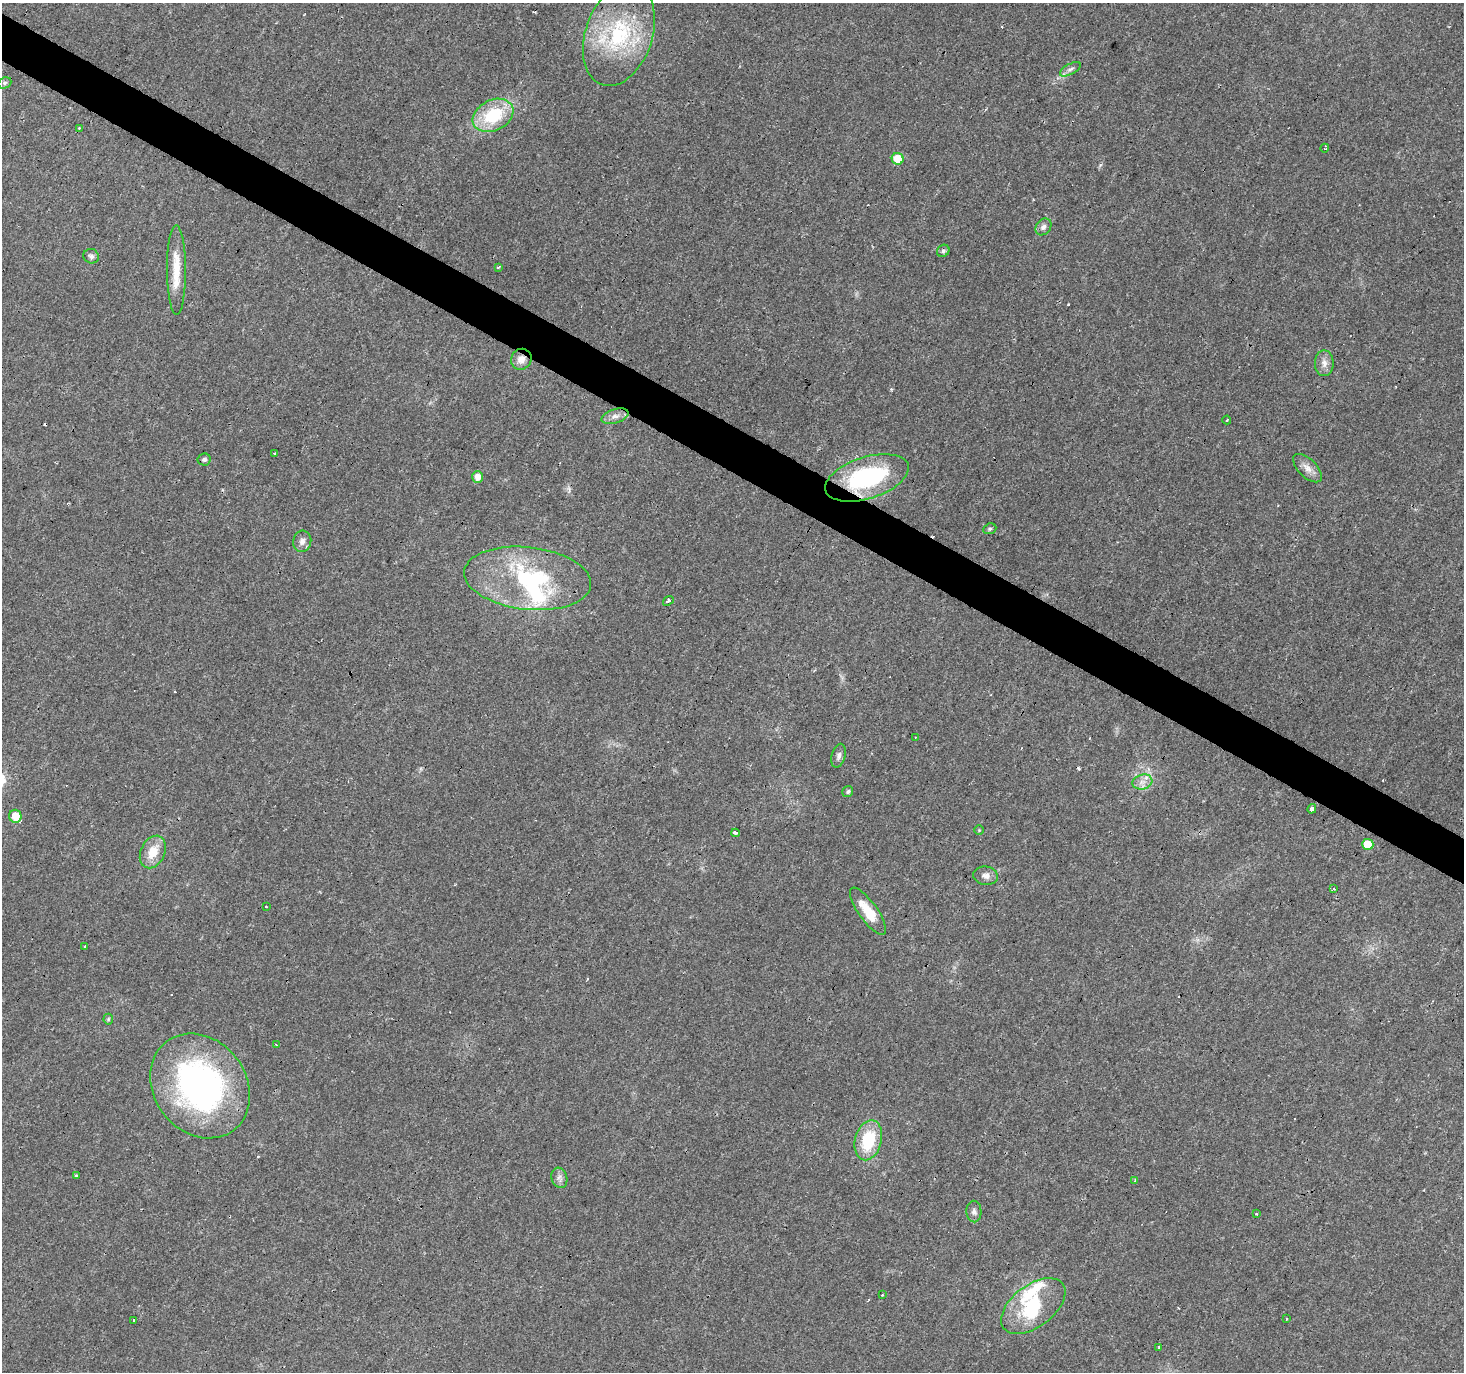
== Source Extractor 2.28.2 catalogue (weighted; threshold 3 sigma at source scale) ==
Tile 11 of 4 x 4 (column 3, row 3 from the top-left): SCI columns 2926-4387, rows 1626-2995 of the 5848 x 5924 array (HDU 1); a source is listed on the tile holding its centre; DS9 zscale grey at full resolution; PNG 1466 x 1374 px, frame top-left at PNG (2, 3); each listed source drawn as its Kron ellipse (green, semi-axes under 4 px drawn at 4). Shown black and unused: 3% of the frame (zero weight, under 3 of 4 exposures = <1% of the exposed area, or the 3 px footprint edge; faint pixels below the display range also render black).
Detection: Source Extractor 2.28.2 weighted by HDU 2 'WHT'; one run over the whole footprint, this tile lists its part. Background 0.0278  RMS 0.0032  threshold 0.0145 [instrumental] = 3 sigma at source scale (4.5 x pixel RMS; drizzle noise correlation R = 1.50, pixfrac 1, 0.0396/0.0396 arcsec/px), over >= 5 px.
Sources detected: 70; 2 inside a brighter object's white glare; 11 cosmic-ray / hot-pixel residue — neither listed nor drawn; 3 inside a brighter listed object's ellipse — not listed separately; the other 54 listed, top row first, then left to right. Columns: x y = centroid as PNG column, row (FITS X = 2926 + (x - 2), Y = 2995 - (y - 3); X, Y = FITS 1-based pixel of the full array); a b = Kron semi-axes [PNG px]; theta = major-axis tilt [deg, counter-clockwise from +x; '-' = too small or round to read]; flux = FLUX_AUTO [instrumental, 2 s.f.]
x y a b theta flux
619 35 53 33 71 33
1070 69 11 5 29 1.1
5 83 7 5 22 0.63
493 115 21 15 27 16
79 128 3 3 - 0.5
1325 148 4 3 - 0.63
898 159 6 6 - 7.4
1043 227 9 7 48 1.3
943 251 6 5 - 0.9
91 256 8 7 - 0.89
498 267 4 3 - 0.49
176 270 44 9 -90 8
521 359 11 10 - 2.8
1324 363 13 9 89 2.1
615 416 14 7 17 1.9
1227 420 4 2 - 0.63
275 453 3 3 - 0.76
204 459 6 6 - 0.77
1307 468 18 9 -44 2.7
477 477 6 5 - 2.3
867 478 43 21 18 38
990 529 7 5 21 0.62
302 541 11 9 77 1.7
528 578 64 31 -6 42
668 601 6 4 38 1.3
915 737 2 2 - 0.26
839 756 12 7 75 1.3
1142 782 10 7 15 2
848 791 5 5 - 0.68
1312 809 5 3 - 19
15 816 6 6 - 6
979 830 5 5 - 0.35
735 833 4 4 - 2
1368 844 6 5 - 8.6
153 852 17 12 65 6.2
986 876 12 9 -7 1.8
1333 889 3 3 - 0.71
266 907 3 2 - 0.49
868 911 28 9 -54 7.7
85 946 3 3 - 0.47
108 1019 5 5 - 0.41
276 1045 3 2 - 0.46
200 1086 55 46 -53 96
868 1140 20 13 75 14
76 1176 3 3 - 0.67
559 1178 10 7 -72 1.4
1135 1180 4 2 - 0.26
974 1212 11 7 -87 1.2
1257 1214 3 2 - 0.54
882 1295 2 2 - 0.34
1033 1306 37 21 37 17
1286 1319 3 3 - 0.57
134 1321 3 3 - 1.1
1158 1348 4 3 - 0.76
Overlapping masked pixels (flux is a lower limit): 2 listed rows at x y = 521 359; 867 478
Unlisted compact peaks at least as high as the median listed source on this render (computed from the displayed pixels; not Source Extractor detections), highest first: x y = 1068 304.